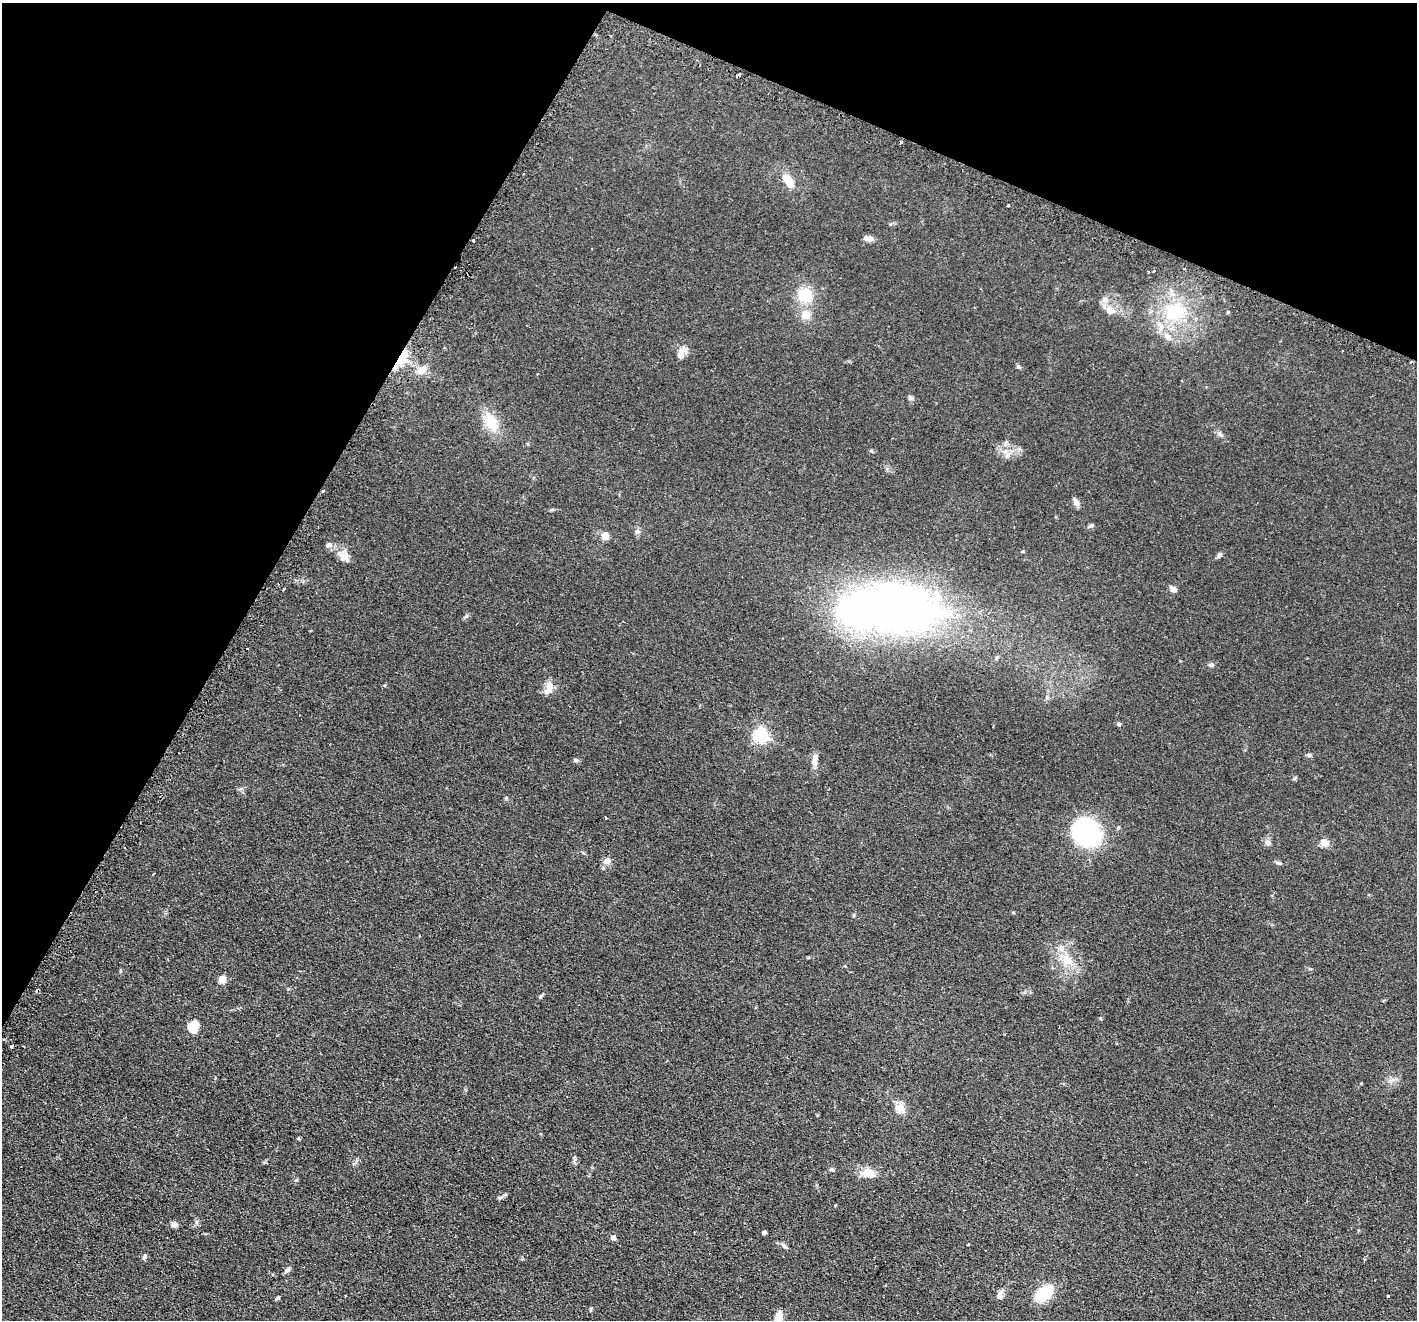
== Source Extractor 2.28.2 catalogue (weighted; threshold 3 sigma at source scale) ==
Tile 2 of 4 x 4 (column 2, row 1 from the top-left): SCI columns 1459-2873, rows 4131-5448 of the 5744 x 5759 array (HDU 1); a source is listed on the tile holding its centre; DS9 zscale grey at full resolution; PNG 1419 x 1322 px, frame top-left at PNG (2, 3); no overlay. Shown black and unused: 25% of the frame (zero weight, under 2 of 3 exposures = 4% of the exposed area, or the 3 px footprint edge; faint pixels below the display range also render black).
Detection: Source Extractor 2.28.2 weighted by HDU 2 'WHT'; one run over the whole footprint, this tile lists its part. Background 0.0769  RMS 0.0066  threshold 0.0296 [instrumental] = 3 sigma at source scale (4.5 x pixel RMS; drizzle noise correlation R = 1.50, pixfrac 1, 0.05/0.05 arcsec/px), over >= 5 px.
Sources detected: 86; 7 cosmic-ray / hot-pixel residue — not listed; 3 inside a brighter listed object's ellipse — not listed separately; the other 76 listed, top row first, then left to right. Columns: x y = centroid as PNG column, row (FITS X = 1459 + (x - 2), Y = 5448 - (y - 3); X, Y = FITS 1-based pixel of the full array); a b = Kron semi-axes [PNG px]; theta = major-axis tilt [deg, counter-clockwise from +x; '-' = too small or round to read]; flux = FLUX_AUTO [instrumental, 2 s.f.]
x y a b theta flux
788 180 21 11 -57 9.1
1008 205 3 3 - 1.1
867 238 11 5 -8 4.4
473 240 3 3 - 0.79
1154 271 3 2 - 1.5
805 295 19 18 - 17
1104 299 8 8 - 2.8
1110 311 12 10 -41 5.7
1175 311 37 30 27 45
1228 312 5 4 - 0.66
806 315 12 11 - 6.8
680 355 13 11 -61 4.2
401 359 23 11 58 15
1018 367 7 5 -48 1.1
421 370 16 11 38 5.6
910 398 7 6 - 1.5
491 422 28 17 -64 15
1220 434 7 5 -47 1.5
871 451 6 4 18 0.75
1007 455 11 6 83 2.7
1076 502 11 5 -59 3.2
1091 526 7 4 1 1
637 531 7 7 - 2.1
605 535 5 5 - 11
329 545 8 7 - 2.2
1022 551 5 4 - 0.68
1219 555 7 6 - 1.4
344 556 15 14 - 6.2
284 589 4 3 - 1.9
1173 589 7 6 - 3.1
891 608 51 24 -1 890
997 657 6 4 19 0.88
1211 665 8 6 0 1.6
549 687 14 9 81 5.9
1047 697 6 5 - 1.1
1119 724 6 5 - 1.2
761 735 6 6 - 150
1309 755 6 6 - 1.1
815 758 11 8 82 3.2
576 760 7 5 13 1.2
1294 779 6 4 19 0.8
506 798 5 4 - 0.72
605 817 3 2 - 0.39
1118 828 6 4 66 0.82
1087 833 28 24 -40 84
1324 842 5 5 - 19
1268 843 9 8 - 2.2
607 861 7 7 - 4.7
1279 863 9 5 -13 1.2
1066 959 24 13 -38 13
222 979 5 5 - 14
541 996 7 4 53 0.9
1100 1018 5 3 - 0.51
193 1026 12 10 73 12
11 1046 4 3 - 2.5
215 1078 5 3 - 0.5
900 1108 15 12 73 6.2
574 1158 6 5 - 1.1
832 1169 6 5 - 1.1
867 1172 17 13 48 7.3
500 1197 10 4 5 1.1
174 1224 7 6 - 2.8
764 1232 4 4 - 2.2
613 1237 5 4 - 3.9
968 1245 3 2 - 1.2
784 1246 10 5 -49 1.8
144 1256 8 4 54 1.1
1365 1259 4 3 - 0.76
287 1270 9 5 44 1.7
1044 1293 21 14 43 21
1000 1295 12 7 82 2.9
345 1296 3 2 - 0.45
1388 1296 3 3 - 1.2
277 1298 5 4 - 1
591 1309 6 4 72 0.64
779 1318 13 7 82 7.4
Overlapping masked pixels (flux is a lower limit): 2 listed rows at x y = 473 240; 401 359
Isophote crosses this tile's border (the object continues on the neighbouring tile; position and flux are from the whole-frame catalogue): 1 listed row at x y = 779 1318
Unlisted compact peaks at least as high as the median listed source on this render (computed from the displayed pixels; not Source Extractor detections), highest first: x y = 466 616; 296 1180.